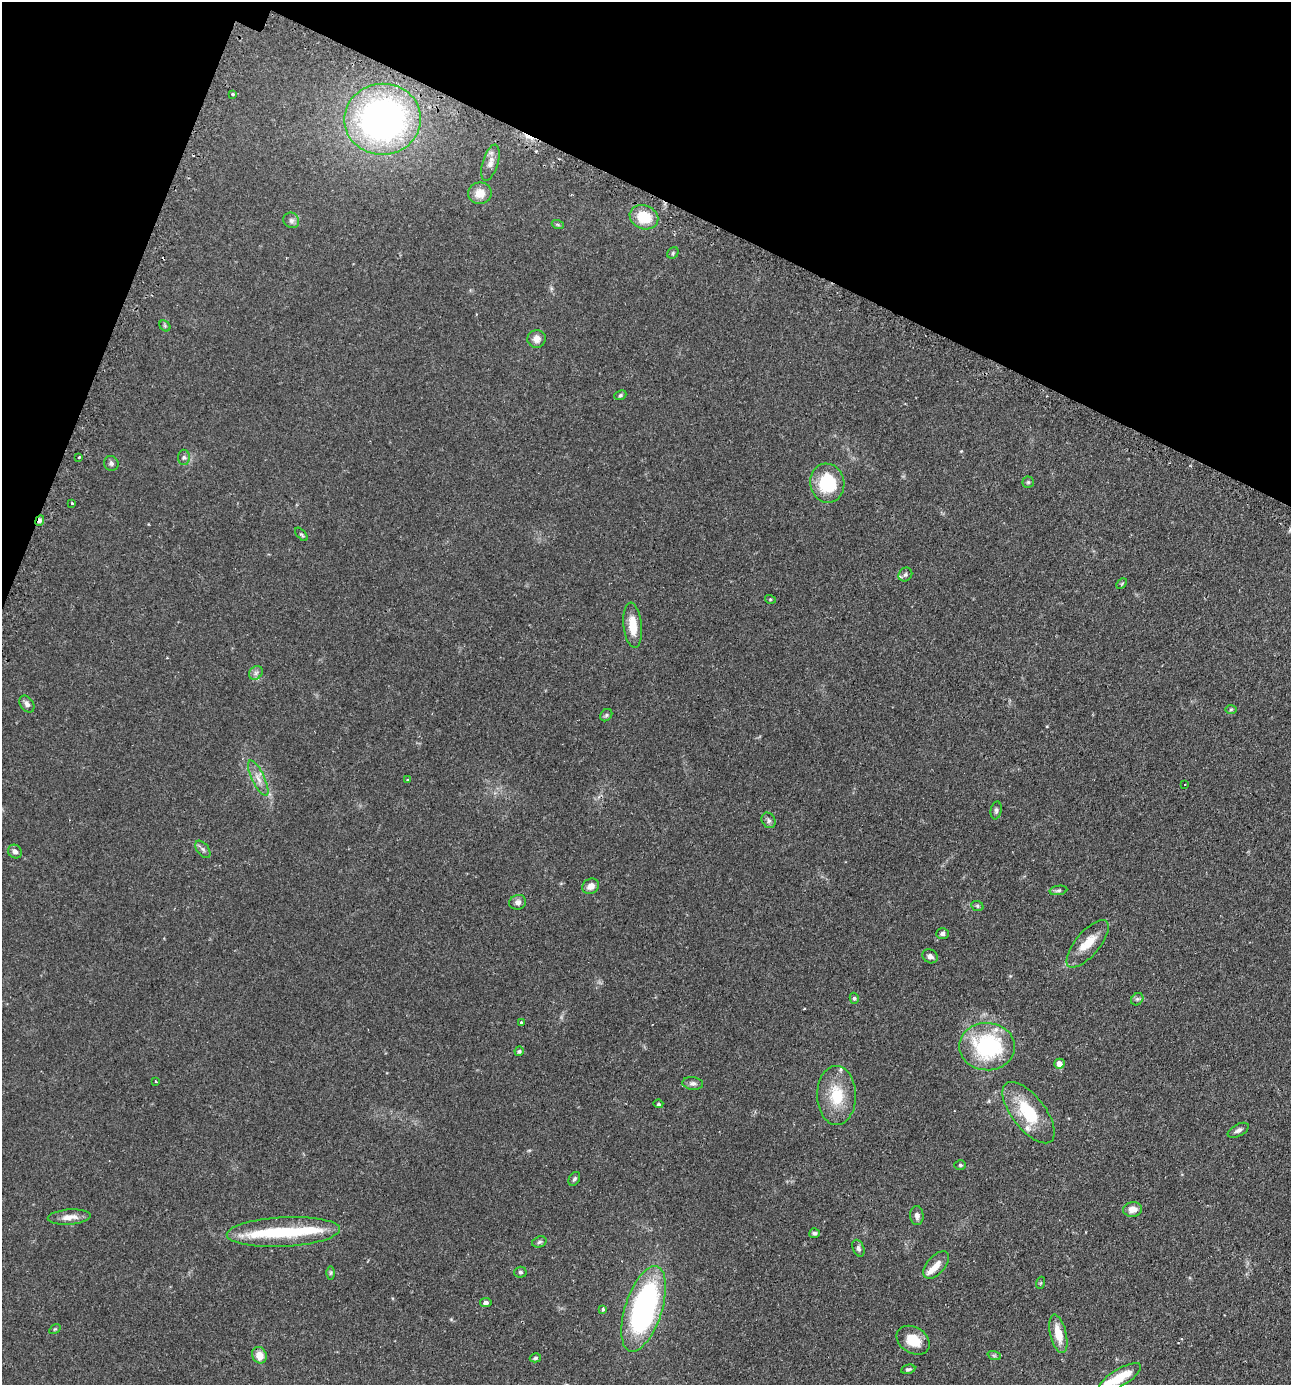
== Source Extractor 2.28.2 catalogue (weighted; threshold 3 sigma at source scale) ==
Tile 2 of 4 x 4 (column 2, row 1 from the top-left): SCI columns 1459-2747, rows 4188-5570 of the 5630 x 5612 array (HDU 1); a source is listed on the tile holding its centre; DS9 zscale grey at full resolution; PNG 1293 x 1387 px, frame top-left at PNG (2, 2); each listed source drawn as its Kron ellipse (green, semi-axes under 4 px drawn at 4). Shown black and unused: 19% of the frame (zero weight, under 2 of 3 exposures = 4% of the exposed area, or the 3 px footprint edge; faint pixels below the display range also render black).
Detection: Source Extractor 2.28.2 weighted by HDU 2 'WHT'; one run over the whole footprint, this tile lists its part. Background 0.152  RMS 0.0074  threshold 0.0331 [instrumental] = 3 sigma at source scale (4.5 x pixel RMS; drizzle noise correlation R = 1.50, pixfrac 1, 0.05/0.05 arcsec/px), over >= 5 px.
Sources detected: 88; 1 inside a brighter object's white glare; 3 cosmic-ray / hot-pixel residue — neither listed nor drawn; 7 inside a brighter listed object's ellipse — not listed separately; the other 77 listed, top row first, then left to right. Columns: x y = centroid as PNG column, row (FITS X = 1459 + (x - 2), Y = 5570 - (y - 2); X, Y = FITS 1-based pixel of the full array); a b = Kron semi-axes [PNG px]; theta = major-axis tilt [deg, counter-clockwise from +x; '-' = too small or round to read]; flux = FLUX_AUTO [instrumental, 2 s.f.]
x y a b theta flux
232 94 3 3 - 1.7
383 119 38 35 6 270
490 163 18 8 73 4.6
480 193 12 11 - 7.7
644 217 14 12 -21 19
291 220 8 7 - 2.3
558 225 6 4 -19 0.91
673 253 6 5 - 1.1
165 326 6 4 -46 0.96
536 339 9 9 - 4.7
620 395 6 4 23 1.2
79 457 3 3 - 1.2
184 457 7 6 - 1.9
111 463 8 7 - 1.9
1028 482 5 5 - 1.2
827 483 19 17 -80 35
72 503 3 3 - 1.7
40 520 5 4 - 2
301 534 8 3 -49 0.97
905 575 7 6 - 1.6
1122 584 6 4 45 0.87
770 599 5 3 - 0.71
633 625 23 9 -84 13
256 673 7 6 - 2.2
27 704 9 6 -53 2.5
1231 709 6 4 1 0.9
606 715 7 5 46 1.2
258 778 19 6 -64 5.8
407 780 4 3 - 0.47
1185 785 3 3 - 1.9
996 810 9 5 79 1.7
769 820 8 6 -56 2
203 849 10 5 -52 2
15 851 7 6 - 2.6
591 886 9 7 31 4.4
1058 890 9 4 10 1.4
518 902 8 7 - 3
977 906 6 5 - 1.1
942 934 6 5 - 1.8
1088 944 29 12 50 14
930 956 8 6 -29 2.5
854 998 5 4 - 1.2
1137 999 7 5 46 1.5
521 1022 3 3 - 1.7
987 1047 28 23 -3 72
519 1051 5 4 - 1.1
1059 1064 5 5 - 6.4
156 1082 3 2 - 0.65
693 1083 10 6 -6 2.4
836 1095 29 19 -89 24
658 1104 5 4 - 1.2
1029 1113 36 16 -52 32
1238 1130 11 6 28 2.5
960 1165 6 5 - 1.1
574 1179 7 5 61 1.4
1133 1209 10 7 6 5.4
917 1216 9 6 -85 3
69 1217 21 7 4 6.7
283 1232 57 14 3 42
815 1233 5 5 - 1.3
539 1242 7 5 19 1.5
858 1248 9 5 -69 1.8
936 1265 16 9 49 5.9
520 1272 6 5 - 1.5
331 1273 6 4 89 1
1040 1283 6 4 70 0.83
486 1303 6 4 6 1.8
603 1309 4 4 - 0.84
644 1309 44 18 72 170
55 1329 6 4 33 0.79
1058 1334 19 8 -77 12
913 1340 18 13 -33 15
259 1355 8 7 - 8.5
994 1355 7 4 -19 1.1
535 1358 6 4 16 1.2
908 1369 7 4 12 1.5
1120 1378 24 8 31 18
Overlapping masked pixels (flux is a lower limit): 1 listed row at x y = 40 520
Isophote crosses this tile's border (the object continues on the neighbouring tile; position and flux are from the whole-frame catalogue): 1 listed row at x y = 1120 1378